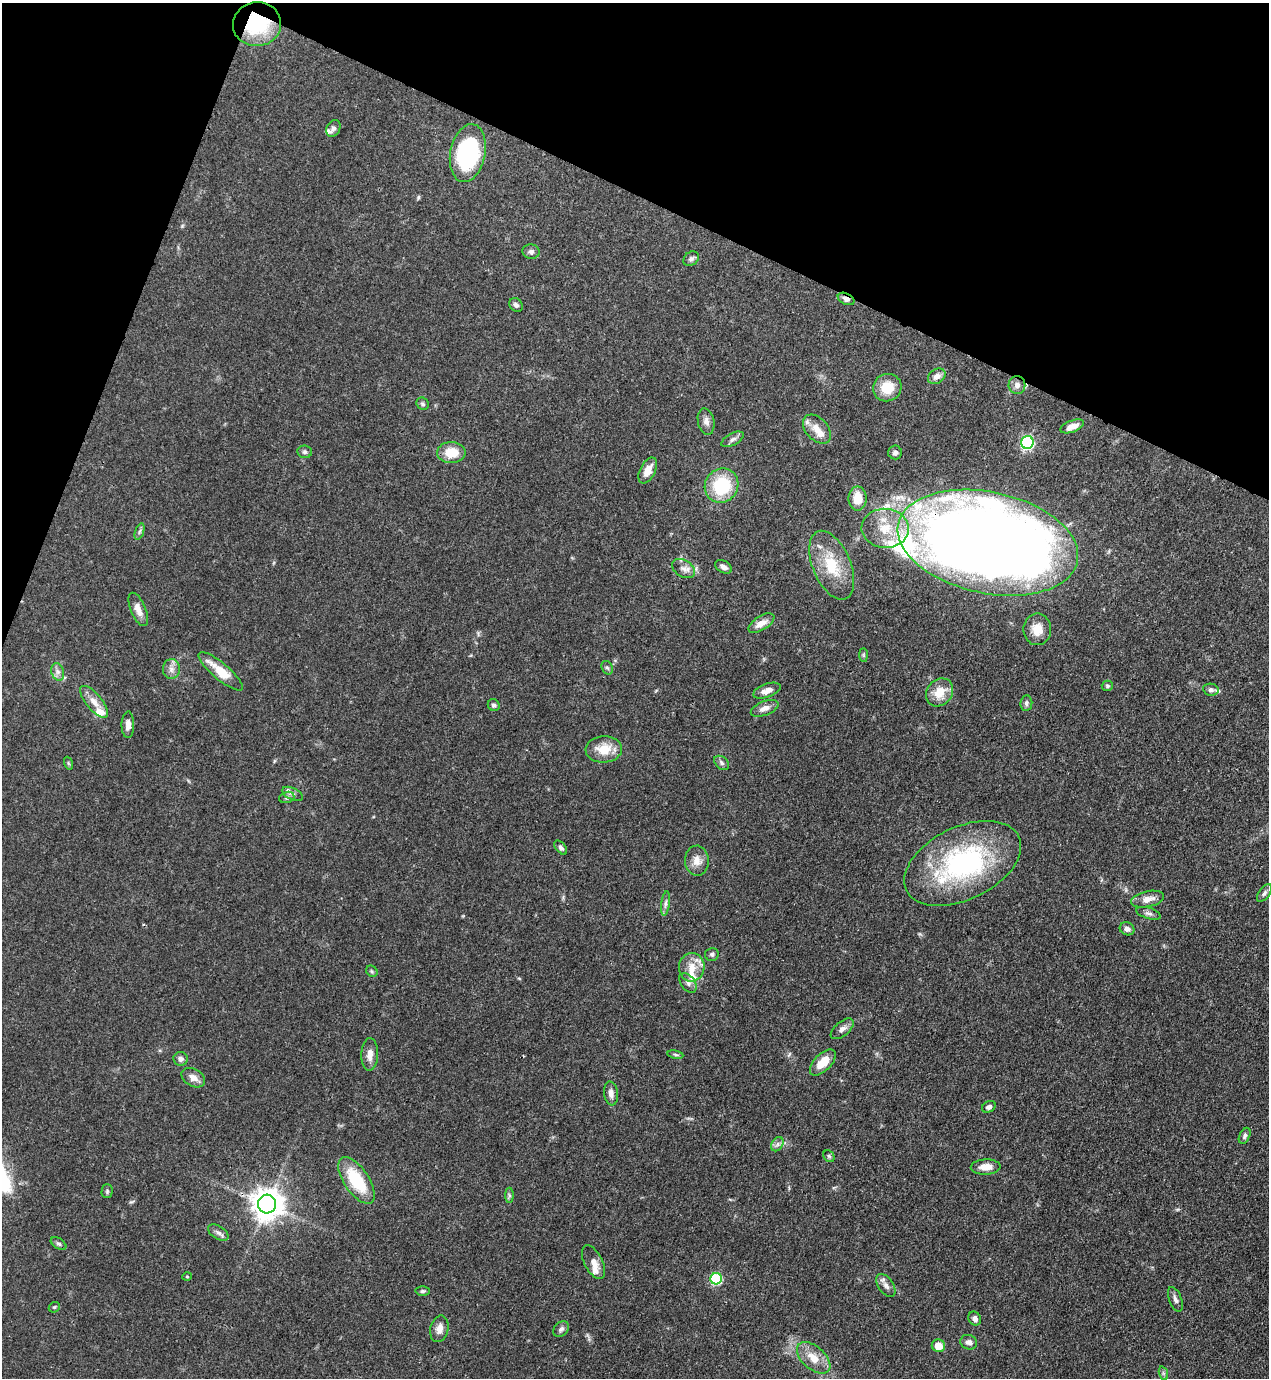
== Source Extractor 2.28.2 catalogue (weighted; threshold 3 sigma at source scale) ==
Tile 2 of 4 x 4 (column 2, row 1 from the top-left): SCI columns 1491-2757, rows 4166-5541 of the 5643 x 5583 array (HDU 1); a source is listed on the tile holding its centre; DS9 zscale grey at full resolution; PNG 1271 x 1380 px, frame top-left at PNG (2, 3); each listed source drawn as its Kron ellipse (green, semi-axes under 4 px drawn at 4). Shown black and unused: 19% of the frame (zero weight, under 3 of 4 exposures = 7% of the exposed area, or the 3 px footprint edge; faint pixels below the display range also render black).
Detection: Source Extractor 2.28.2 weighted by HDU 2 'WHT'; one run over the whole footprint, this tile lists its part. Background 0.07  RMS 0.0036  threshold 0.016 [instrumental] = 3 sigma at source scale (4.5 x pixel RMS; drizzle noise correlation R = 1.50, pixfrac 1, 0.05/0.05 arcsec/px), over >= 5 px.
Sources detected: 108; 2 inside a brighter object's white glare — neither listed nor drawn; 12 inside a brighter listed object's ellipse — not listed separately; the other 94 listed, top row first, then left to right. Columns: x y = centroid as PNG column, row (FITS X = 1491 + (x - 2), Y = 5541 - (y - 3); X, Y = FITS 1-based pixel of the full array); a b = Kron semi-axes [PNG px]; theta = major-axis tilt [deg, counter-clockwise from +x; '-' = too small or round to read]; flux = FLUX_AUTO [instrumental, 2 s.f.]
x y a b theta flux
257 24 24 22 11 24
333 128 9 6 62 1.3
468 153 29 17 79 43
531 252 8 7 - 1.2
691 259 8 6 41 1
846 299 9 5 -26 1.9
516 305 7 6 - 1.1
937 376 9 7 33 2.3
1017 385 9 8 - 2
887 388 14 13 - 7.8
423 404 6 6 - 0.76
706 421 13 8 -78 2
1072 426 12 5 21 3.4
817 429 17 11 -47 4.3
732 439 12 6 28 1.4
1027 442 6 6 - 60
305 452 7 6 - 0.93
451 452 14 10 -1 7.7
895 452 7 7 - 1.2
648 470 14 7 63 4.2
722 486 17 16 - 20
858 498 12 9 -90 6.6
885 528 23 19 -4 11
139 531 8 3 71 0.72
988 543 92 50 -12 820
832 565 36 19 -67 15
723 567 9 5 -29 1.6
684 569 12 8 -30 2.2
138 609 18 7 -68 3
761 623 14 7 32 3.3
1037 629 16 14 90 5.2
863 655 7 4 -89 0.58
607 668 7 5 -64 0.76
171 669 10 8 88 2
221 671 28 8 -40 8.2
58 672 9 6 -72 1.4
1107 686 6 5 - 0.59
1211 690 8 6 -10 1.2
767 691 14 7 20 2.8
940 692 15 12 50 6.9
94 702 19 8 -50 3.6
1026 703 8 6 83 0.93
494 705 6 5 - 0.96
765 708 15 7 21 2.5
128 725 13 6 89 2.2
604 749 18 13 3 7.1
68 763 6 4 -71 0.47
722 763 8 6 -43 1
293 794 11 6 -26 1.3
287 797 8 5 18 0.8
561 848 8 4 -51 0.98
697 861 15 12 -87 3.5
963 863 62 36 26 65
1264 893 10 5 53 1
1148 899 17 8 12 3.2
665 903 12 4 83 1.2
1149 913 13 5 -17 1.2
1127 929 7 6 - 1.6
712 954 7 6 - 0.86
692 967 14 12 80 4.8
372 971 6 5 - 0.58
688 983 11 7 -52 1.6
842 1029 14 7 40 2
370 1054 16 8 87 2.9
675 1055 8 4 -10 0.68
181 1059 7 6 - 1.6
823 1062 16 8 46 5.8
193 1078 12 8 -29 2.6
611 1093 12 7 -83 2
989 1107 7 5 26 1.2
1245 1136 8 5 65 0.9
777 1144 8 5 60 1.1
829 1156 6 5 - 0.62
986 1167 15 7 2 3.8
356 1180 27 12 -56 18
107 1191 7 5 89 0.66
509 1195 8 4 -89 0.7
267 1204 9 9 - 560
218 1232 11 6 -32 1.4
59 1244 9 5 -34 0.82
594 1262 18 9 -63 3
187 1277 5 3 - 0.36
716 1279 6 5 - 31
886 1285 13 7 -57 2
423 1291 7 4 2 0.7
1175 1299 13 6 -68 1.4
54 1307 6 4 42 0.49
975 1319 7 6 - 1.4
439 1329 13 9 77 2.6
561 1329 9 6 45 1.1
969 1342 8 7 - 1.5
938 1346 7 6 - 4.6
814 1358 20 11 -41 5.9
1163 1373 7 4 -72 0.62
Overlapping masked pixels (flux is a lower limit): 3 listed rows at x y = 257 24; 846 299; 988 543